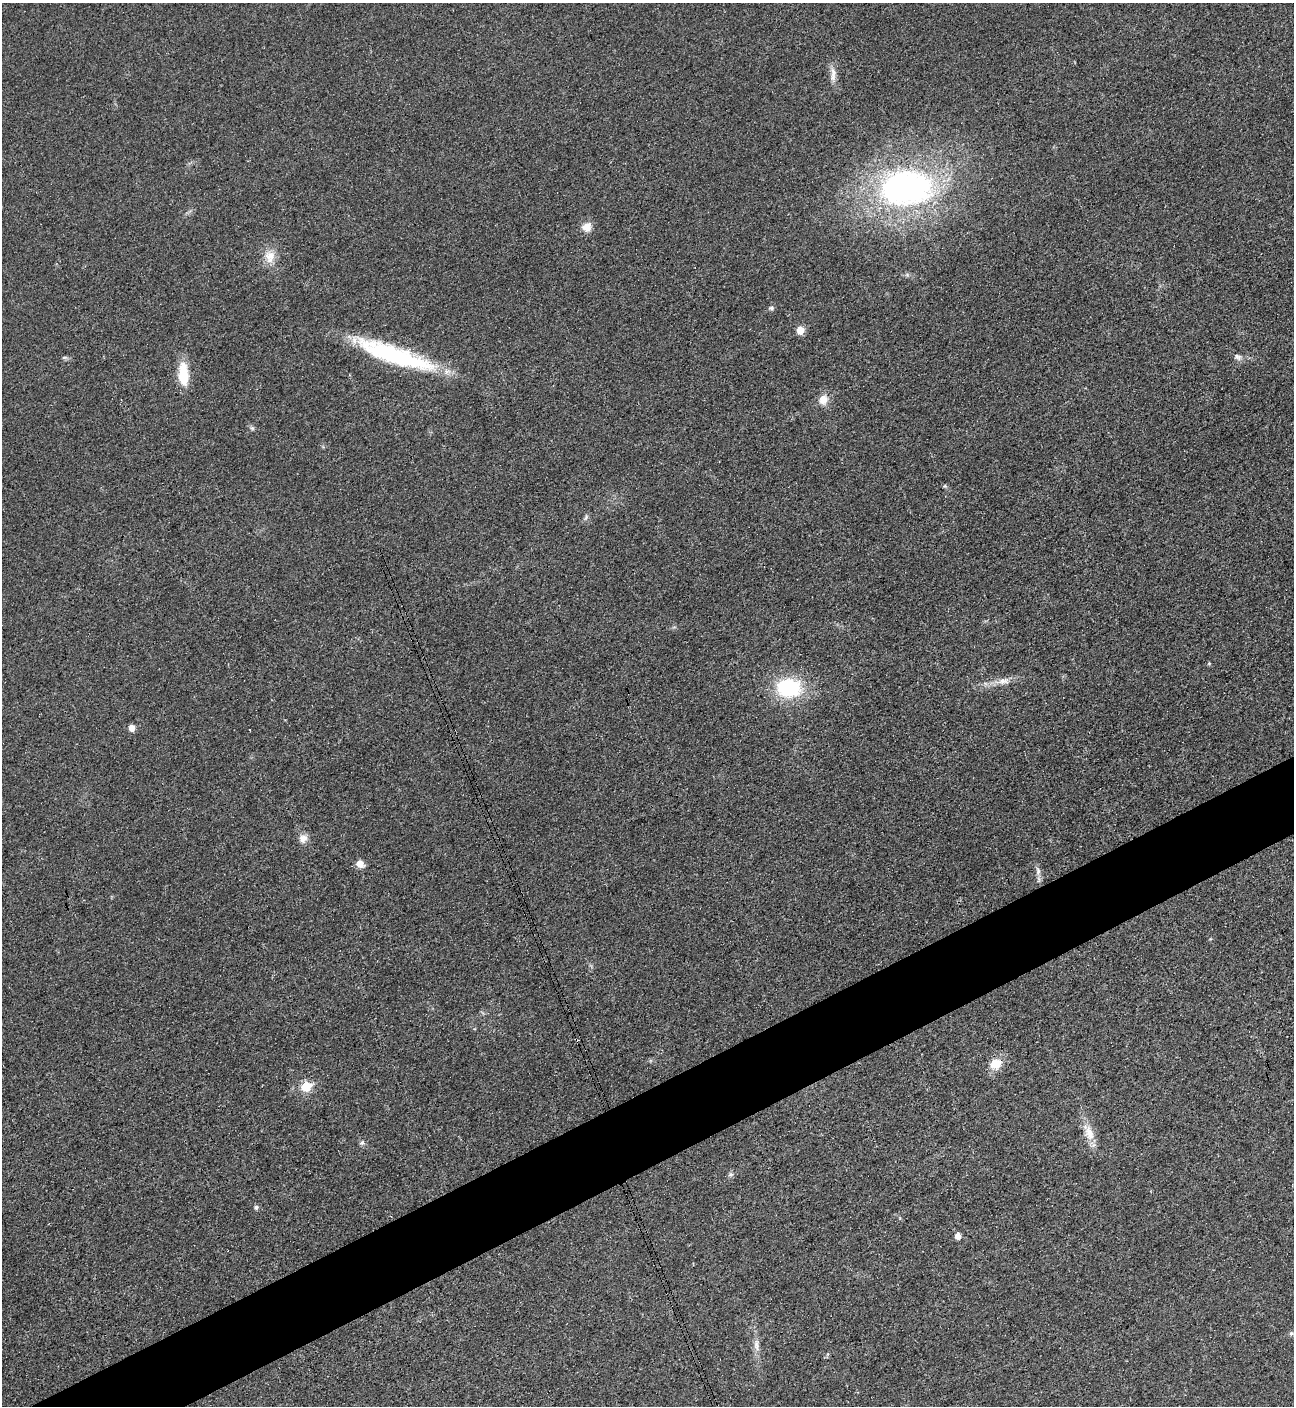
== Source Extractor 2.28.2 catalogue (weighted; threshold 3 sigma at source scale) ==
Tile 7 of 4 x 4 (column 3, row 2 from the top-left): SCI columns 2744-4035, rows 2828-4231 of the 5627 x 5645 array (HDU 1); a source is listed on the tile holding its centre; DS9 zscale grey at full resolution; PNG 1296 x 1408 px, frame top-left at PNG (2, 3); no overlay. Shown black and unused: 5% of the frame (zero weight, under 3 of 4 exposures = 1% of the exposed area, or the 3 px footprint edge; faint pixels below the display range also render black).
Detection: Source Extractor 2.28.2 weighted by HDU 2 'WHT'; one run over the whole footprint, this tile lists its part. Background 0.035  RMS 0.0048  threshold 0.0217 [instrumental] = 3 sigma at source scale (4.5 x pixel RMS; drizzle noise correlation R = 1.50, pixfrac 1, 0.05/0.05 arcsec/px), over >= 5 px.
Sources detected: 32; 1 cosmic-ray / hot-pixel residue — not listed; the other 31 listed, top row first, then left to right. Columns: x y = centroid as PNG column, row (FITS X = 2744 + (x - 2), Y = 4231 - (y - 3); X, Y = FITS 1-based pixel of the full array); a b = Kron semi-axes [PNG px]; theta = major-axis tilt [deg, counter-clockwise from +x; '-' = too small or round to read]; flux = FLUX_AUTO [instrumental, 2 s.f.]
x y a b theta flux
833 75 22 8 87 4
906 188 53 34 3 150
587 227 13 12 - 4.6
270 256 18 14 -90 6.8
771 308 7 5 0 0.94
800 330 6 6 - 7.7
394 355 86 17 -19 65
64 357 7 4 -18 0.82
1237 357 12 8 -27 2.1
183 374 27 11 -87 13
823 400 13 11 73 5
252 428 7 4 -44 0.96
945 486 6 5 - 0.75
586 517 9 4 55 1.1
1209 663 5 4 - 0.57
1003 681 17 9 9 4.2
789 688 24 18 -2 38
132 728 6 5 - 3.7
249 730 3 2 - 0.63
303 838 11 10 - 3.4
360 864 10 8 -33 3.5
1038 871 14 6 -84 2.4
996 1064 13 10 28 8.5
306 1086 7 6 - 18
1089 1133 24 12 -68 7.3
362 1143 7 6 - 1.2
730 1174 8 3 19 0.87
256 1207 6 5 - 1.3
958 1236 5 5 - 3.6
1291 1333 7 5 67 0.94
756 1345 19 7 -85 3.8